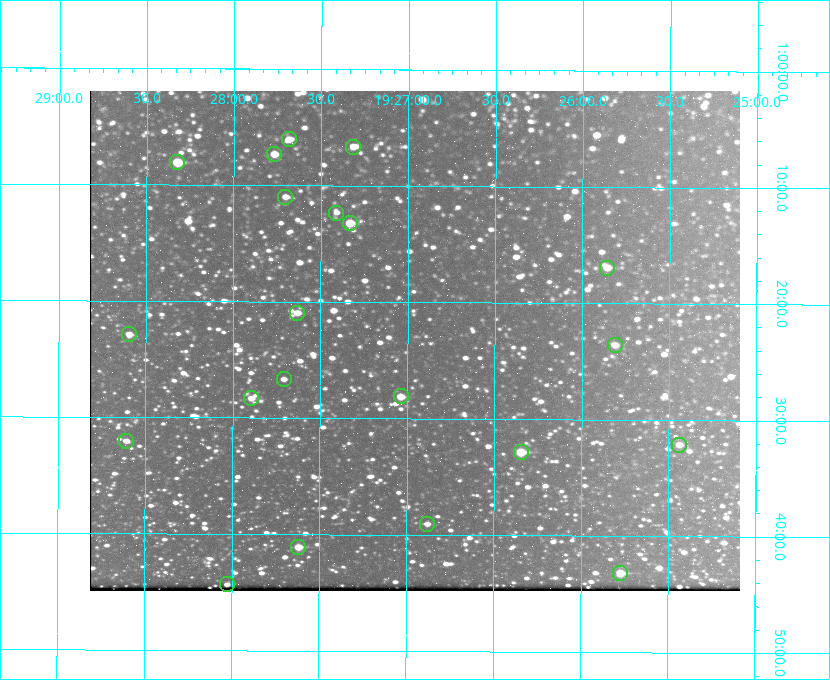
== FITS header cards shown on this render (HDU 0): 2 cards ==
NAXIS1  =                  650 / Width of table row in bytes
NAXIS2  =                  500 / Number of rows in table

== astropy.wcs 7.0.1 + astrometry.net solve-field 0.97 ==
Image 650 x 500 px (HDU 0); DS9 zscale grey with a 90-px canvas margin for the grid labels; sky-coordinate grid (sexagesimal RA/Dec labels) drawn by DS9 from the SOLVED WCS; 21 Tycho-2 reference stars matched to detected sources circled (green)
Header WCS: none
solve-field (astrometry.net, Tycho-2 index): SOLVED blind (the file carries no WCS)
Solved WCS: RA---TAN-SIP/DEC--TAN-SIP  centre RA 19:26:58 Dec +01:23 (291.74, +1.39 deg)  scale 5.16 arcsec/px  FOV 55.9' x 43.0'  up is +180 deg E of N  parity flipped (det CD > 0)
(file carries no celestial WCS; the grid is the blind solution)
Tycho-2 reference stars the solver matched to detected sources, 21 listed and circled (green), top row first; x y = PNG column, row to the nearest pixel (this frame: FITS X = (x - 90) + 1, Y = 500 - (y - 91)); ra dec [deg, ICRS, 3 dp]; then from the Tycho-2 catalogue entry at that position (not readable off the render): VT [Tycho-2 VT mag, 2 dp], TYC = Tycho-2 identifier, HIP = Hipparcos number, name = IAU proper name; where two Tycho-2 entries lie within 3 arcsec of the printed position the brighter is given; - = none
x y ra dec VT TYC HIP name
289 139 291.921 +1.101 10.89 465-1942-1 - -
353 147 291.829 +1.111 10.78 465-2030-1 - -
274 154 291.942 +1.122 10.76 465-1161-1 - -
177 162 292.081 +1.135 10.24 465-979-1 - -
285 197 291.926 +1.184 11.49 465-1994-1 - -
336 213 291.853 +1.206 11.17 465-1444-1 - -
350 223 291.833 +1.221 9.77 465-1968-1 - -
607 268 291.465 +1.282 11.06 465-140-1 - -
297 313 291.908 +1.350 10.94 465-1840-1 - -
129 334 292.148 +1.381 10.77 465-611-1 - -
615 345 291.453 +1.393 11.17 465-261-1 - -
284 379 291.927 +1.444 11.17 465-873-1 - -
401 396 291.759 +1.468 10.00 465-530-1 - -
251 398 291.973 +1.472 10.69 465-577-1 - -
126 441 292.152 +1.534 10.91 465-857-1 - -
679 445 291.360 +1.535 11.71 465-397-1 - -
521 452 291.587 +1.547 9.51 465-596-1 - -
427 524 291.720 +1.651 11.47 465-675-1 - -
298 547 291.905 +1.685 9.70 465-808-1 - -
620 573 291.444 +1.720 9.41 465-672-1 - -
227 584 292.007 +1.739 11.52 465-518-1 - -